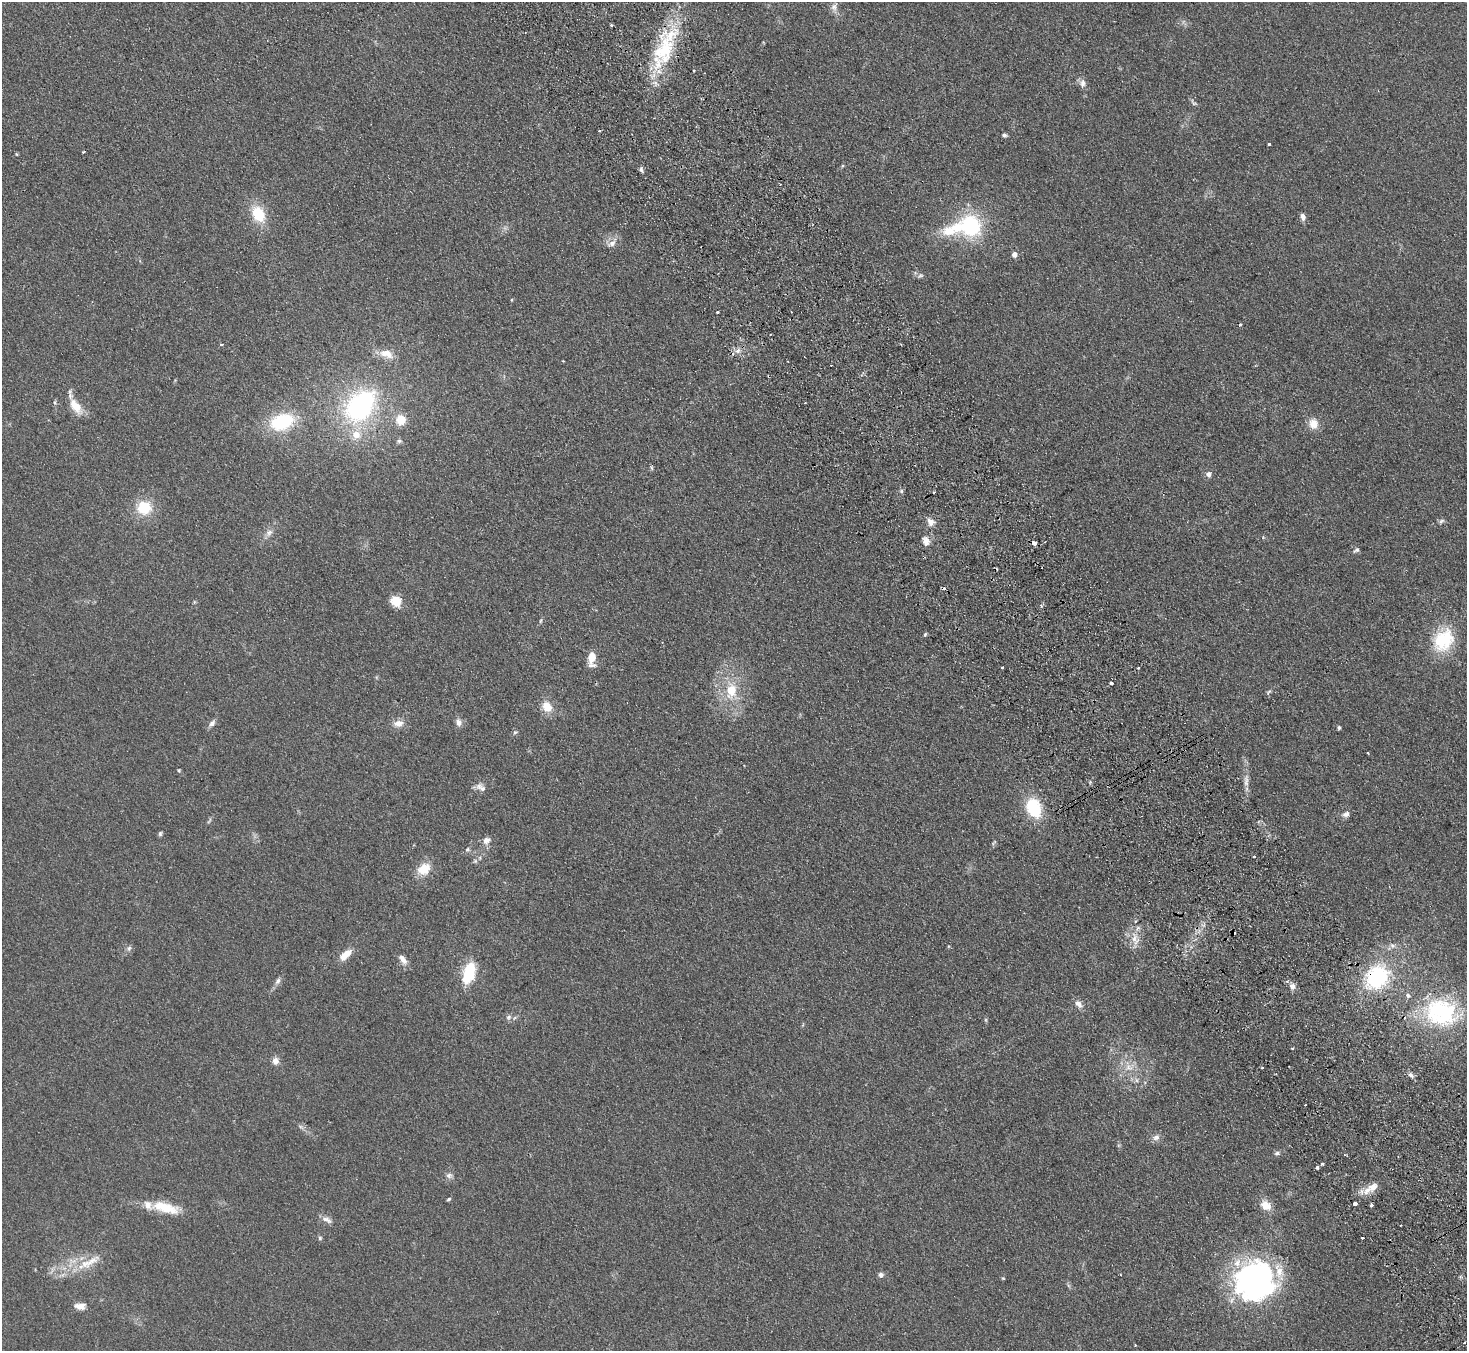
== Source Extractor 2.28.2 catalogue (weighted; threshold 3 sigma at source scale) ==
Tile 6 of 4 x 4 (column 2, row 2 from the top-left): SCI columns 1516-2980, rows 2891-4239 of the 5958 x 5920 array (HDU 1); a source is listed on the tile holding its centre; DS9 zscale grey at full resolution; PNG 1469 x 1353 px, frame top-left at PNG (2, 2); no overlay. Shown black and unused: <1% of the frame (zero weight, under 2 of 3 exposures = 3% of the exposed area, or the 3 px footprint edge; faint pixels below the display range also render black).
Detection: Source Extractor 2.28.2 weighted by HDU 2 'WHT'; one run over the whole footprint, this tile lists its part. Background 0.153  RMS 0.013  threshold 0.0573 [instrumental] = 3 sigma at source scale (4.5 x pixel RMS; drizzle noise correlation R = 1.50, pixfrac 1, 0.05/0.05 arcsec/px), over >= 5 px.
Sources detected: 127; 1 too faint to see at this stretch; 2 inside a brighter object's white glare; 5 cosmic-ray / hot-pixel residue — not listed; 6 inside a brighter listed object's ellipse — not listed separately; the other 113 listed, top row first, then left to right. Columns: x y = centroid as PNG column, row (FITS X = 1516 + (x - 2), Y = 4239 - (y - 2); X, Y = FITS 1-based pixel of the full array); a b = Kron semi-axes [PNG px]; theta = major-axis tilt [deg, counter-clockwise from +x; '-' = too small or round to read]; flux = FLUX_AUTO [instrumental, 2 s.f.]
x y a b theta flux
834 7 11 9 -80 7
611 25 3 2 - 1.8
664 50 52 28 76 92
694 70 3 2 - 2
1082 83 12 8 -90 5.9
1193 103 12 5 -51 2.9
599 131 3 2 - 1.8
1004 135 6 5 - 2.5
1269 144 3 3 - 5.5
83 152 3 2 - 2.2
16 154 5 3 - 1
842 166 5 3 - 1.3
641 170 8 5 -69 2.7
258 214 16 11 -61 41
1303 217 9 6 -76 5.2
971 226 27 22 -9 100
612 243 14 8 28 7.8
1014 254 5 5 - 6.8
920 275 8 6 25 3
717 312 3 3 - 2.6
1240 325 3 3 - 3.1
222 345 4 3 - 1.8
738 350 7 6 - 4.2
386 354 18 10 -19 15
563 361 2 2 - 1
831 365 3 2 - 1.3
55 402 7 3 -82 1.9
75 406 21 10 -52 21
360 406 39 26 51 190
401 420 11 10 - 19
282 422 21 14 18 86
1313 424 15 12 -79 12
399 441 7 6 - 2.7
652 468 6 4 -70 1.6
1208 474 8 7 - 4.4
901 491 6 4 -89 2
934 492 2 2 - 1.2
144 508 16 15 - 35
1441 521 8 5 28 2.6
930 522 10 8 -46 8.1
269 533 11 8 49 6.4
926 541 11 9 -74 8.7
1034 543 4 4 - 17
1356 550 8 6 29 2.8
396 601 5 5 - 96
540 621 6 3 71 1.5
925 634 5 4 - 1.7
1443 640 30 23 53 60
592 659 20 9 -89 14
1002 667 3 3 - 3.4
1138 667 3 3 - 3.4
1111 683 3 3 - 6.2
731 690 19 12 85 31
1268 692 8 4 36 1.8
547 707 14 11 -52 17
458 722 10 7 -64 5.9
212 723 9 6 47 5
398 723 14 9 11 9.4
1339 727 4 4 - 2.3
515 732 6 4 41 1.8
1368 753 3 2 - 0.88
179 770 4 4 - 1.3
1246 781 21 6 -89 9.5
481 787 15 9 -33 6.9
1034 808 18 13 -68 64
1346 814 10 7 26 5.2
209 821 11 3 59 1.9
160 834 6 5 - 2.1
487 840 12 9 38 7.1
467 849 6 6 - 2.4
1254 856 3 3 - 1.5
424 869 14 11 38 23
1204 925 7 4 71 2.6
1233 933 4 3 - 4.7
1135 939 23 11 -74 15
1392 945 8 6 -36 4.3
129 948 7 4 45 2.6
345 955 16 8 42 15
403 959 13 7 -54 8.1
469 973 20 10 73 56
1377 977 30 25 49 110
278 981 10 6 53 4.2
1292 986 10 8 -66 6.2
1078 1004 12 7 -44 6.8
1439 1010 40 32 25 120
508 1017 8 6 41 3.6
986 1020 6 4 -71 1.4
1292 1048 3 2 - 1.3
275 1061 8 7 - 7.4
1129 1067 12 9 -45 11
1262 1067 3 2 - 2.3
1411 1075 7 6 - 3.6
1136 1080 7 4 -89 2.5
1305 1105 2 2 - 0.82
1156 1137 10 8 27 5.7
1277 1153 8 6 9 2.9
1322 1164 3 3 - 2.8
1317 1167 3 3 - 8.2
449 1175 9 7 17 4.5
1366 1191 16 8 48 11
449 1199 5 3 - 2
1355 1204 3 3 - 28
1266 1205 15 11 -34 14
165 1208 38 13 -15 34
327 1220 16 7 -25 6.5
320 1238 5 5 - 2
1363 1238 3 2 - 3.7
88 1262 42 11 28 28
881 1275 6 6 - 4.1
1003 1278 5 4 - 1.1
1254 1279 42 39 19 320
80 1306 14 8 -2 8.8
1135 1345 3 2 - 0.97
Overlapping masked pixels (flux is a lower limit): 3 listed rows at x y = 664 50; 1233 933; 1377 977